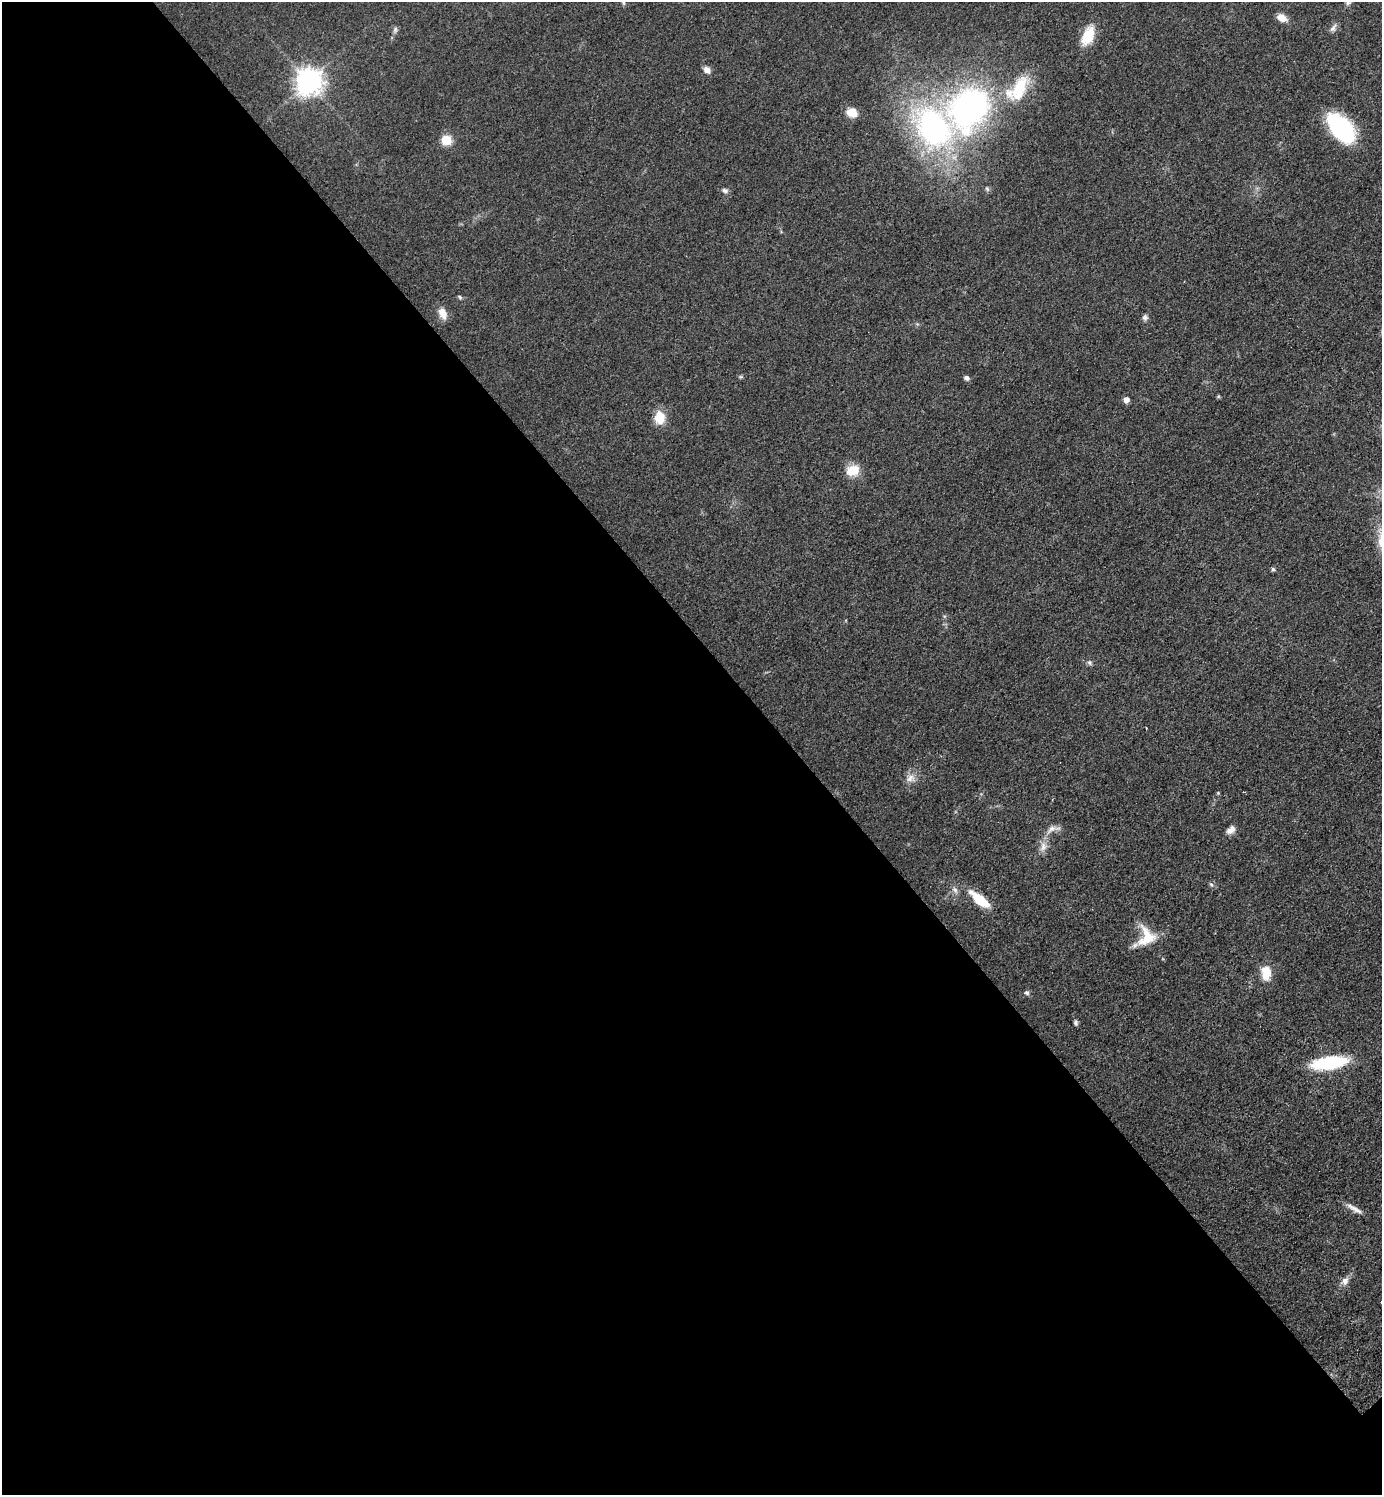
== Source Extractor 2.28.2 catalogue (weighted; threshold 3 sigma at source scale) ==
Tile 9 of 4 x 4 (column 1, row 3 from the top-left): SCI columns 207-1586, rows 1506-2998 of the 6030 x 6036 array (HDU 1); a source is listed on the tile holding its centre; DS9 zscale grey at full resolution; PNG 1384 x 1497 px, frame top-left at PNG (2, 2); no overlay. Shown black and unused: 57% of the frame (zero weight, under 3 of 5 exposures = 3% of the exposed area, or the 3 px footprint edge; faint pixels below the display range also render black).
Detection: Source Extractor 2.28.2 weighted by HDU 2 'WHT'; one run over the whole footprint, this tile lists its part. Background 0.0488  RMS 0.0059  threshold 0.0263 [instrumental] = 3 sigma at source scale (4.5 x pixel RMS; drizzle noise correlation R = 1.50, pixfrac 1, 0.05/0.05 arcsec/px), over >= 5 px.
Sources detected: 42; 1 inside a brighter listed object's ellipse — not listed separately; the other 41 listed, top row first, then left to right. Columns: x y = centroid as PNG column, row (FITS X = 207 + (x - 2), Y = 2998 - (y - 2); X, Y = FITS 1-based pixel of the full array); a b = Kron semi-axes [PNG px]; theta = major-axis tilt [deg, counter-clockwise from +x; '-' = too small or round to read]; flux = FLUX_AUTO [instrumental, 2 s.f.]
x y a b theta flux
1348 2 8 6 13 1.5
624 3 5 5 - 0.85
1282 18 12 8 -28 5.6
1333 28 13 7 59 2.4
395 30 9 5 80 1.5
1088 36 23 12 67 15
707 70 8 7 - 3.6
308 81 9 8 - 710
1018 89 47 23 52 34
969 108 44 35 54 190
852 113 10 8 -20 8.6
1341 128 31 17 -50 71
446 140 6 6 - 28
987 189 8 5 -63 1.1
725 190 8 6 -23 1.7
460 297 6 4 -47 0.92
442 313 15 9 -67 6.2
1145 317 7 7 - 1.9
966 378 5 5 - 2.2
1218 396 6 4 -46 0.68
1126 400 5 5 - 3.9
660 417 14 11 -83 12
853 470 15 12 13 12
1273 569 5 5 - 1.1
1089 662 7 6 - 1.4
1146 728 3 2 - 0.5
910 778 14 10 20 4.6
1218 793 4 4 - 0.57
1053 829 23 8 14 4.5
1231 830 12 7 43 3.6
1043 847 15 10 75 5.1
1211 884 8 5 -62 1.2
955 890 10 7 -54 2.5
980 900 29 10 -40 16
1146 937 29 22 54 16
1266 973 19 13 -88 9.8
1027 993 7 6 - 1.4
1075 1023 7 5 -78 1.3
1329 1063 31 11 8 54
1354 1209 24 6 -31 4.1
1345 1281 12 9 64 3.7
Isophote crosses this tile's border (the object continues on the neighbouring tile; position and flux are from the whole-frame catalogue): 1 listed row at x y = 1348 2